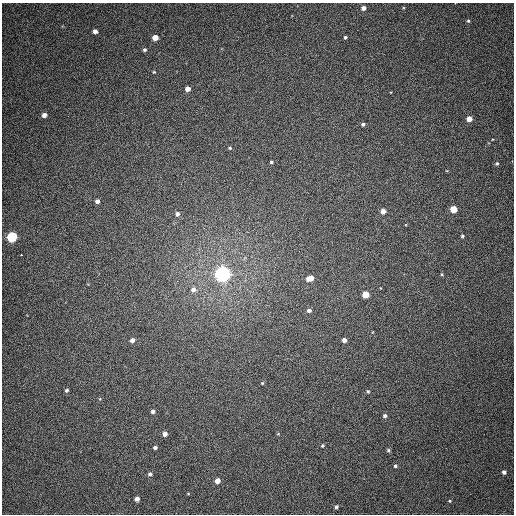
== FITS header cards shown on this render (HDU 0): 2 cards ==
NAXIS1  =                  512
NAXIS2  =                  512

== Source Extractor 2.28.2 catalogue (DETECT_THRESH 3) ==
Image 512 x 512 px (HDU 0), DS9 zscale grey, 1 PNG px = 1 image px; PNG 516 x 516 px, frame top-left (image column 1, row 512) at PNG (2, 3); no overlay
Background 384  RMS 9.5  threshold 28.5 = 3 sigma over >= 5 px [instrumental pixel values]
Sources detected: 47; all 47 listed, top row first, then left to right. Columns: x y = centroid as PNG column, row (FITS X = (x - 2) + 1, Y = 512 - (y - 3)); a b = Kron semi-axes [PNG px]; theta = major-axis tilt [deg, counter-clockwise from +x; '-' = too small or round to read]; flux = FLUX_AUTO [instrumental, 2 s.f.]
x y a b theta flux
363 8 4 4 - 2600
468 21 5 5 - 1000
95 31 4 4 - 2800
155 37 5 4 - 7700
345 37 3 3 - 1100
144 50 4 4 - 1100
154 72 4 4 - 670
187 89 4 4 - 4000
44 115 4 4 - 3600
469 119 4 4 - 5600
363 124 5 4 - 1300
230 148 4 4 - 820
271 162 5 4 - 1000
497 163 4 4 - 890
97 201 4 4 - 2700
453 209 5 5 - 12000
383 211 5 5 - 3900
177 214 6 5 - 2400
462 236 4 4 - 860
12 237 5 5 - 67000
21 255 3 2 - 12000
223 274 6 6 - 350000
442 274 5 4 - 680
310 278 7 4 14 7100
193 289 6 6 - 2900
365 295 5 5 - 13000
309 310 5 4 - 2000
132 340 5 4 - 2900
344 340 4 4 - 3200
262 383 3 3 - 600
67 390 4 4 - 1100
368 391 5 4 - 950
100 399 5 3 - 560
153 411 4 4 - 1800
385 416 5 5 - 1600
165 434 4 4 - 4000
322 445 5 4 - 770
155 447 4 3 - 1400
388 450 5 4 - 1100
395 466 4 4 - 990
504 472 4 4 - 1900
150 474 5 4 - 1500
217 481 4 4 - 5500
188 494 5 3 - 480
137 499 4 4 - 3000
450 501 4 4 - 640
336 507 4 4 - 1200